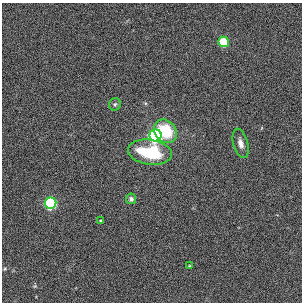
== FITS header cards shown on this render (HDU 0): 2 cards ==
NAXIS1  =                  300
NAXIS2  =                  300

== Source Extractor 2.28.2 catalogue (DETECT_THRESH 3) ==
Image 300 x 300 px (HDU 0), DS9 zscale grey, 1 PNG px = 1 image px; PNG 304 x 304 px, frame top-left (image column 1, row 300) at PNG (2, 3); each listed source drawn as its Kron ellipse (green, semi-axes under 4 px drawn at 4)
Background -0.0043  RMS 0.03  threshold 0.0894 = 3 sigma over >= 5 px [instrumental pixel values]
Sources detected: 10; all 10 listed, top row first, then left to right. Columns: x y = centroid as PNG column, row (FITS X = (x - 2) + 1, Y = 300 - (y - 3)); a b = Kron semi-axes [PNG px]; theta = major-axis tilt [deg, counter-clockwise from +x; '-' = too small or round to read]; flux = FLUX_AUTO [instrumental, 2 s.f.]
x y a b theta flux
223 42 5 5 - 110
115 104 6 5 - 3.8
165 131 13 10 -50 83
155 135 6 6 - 400
241 143 15 7 -75 14
150 152 22 12 -8 110
131 199 5 5 - 5.1
51 203 6 5 - 290
101 221 3 3 - 3.2
189 266 4 4 - 2.1